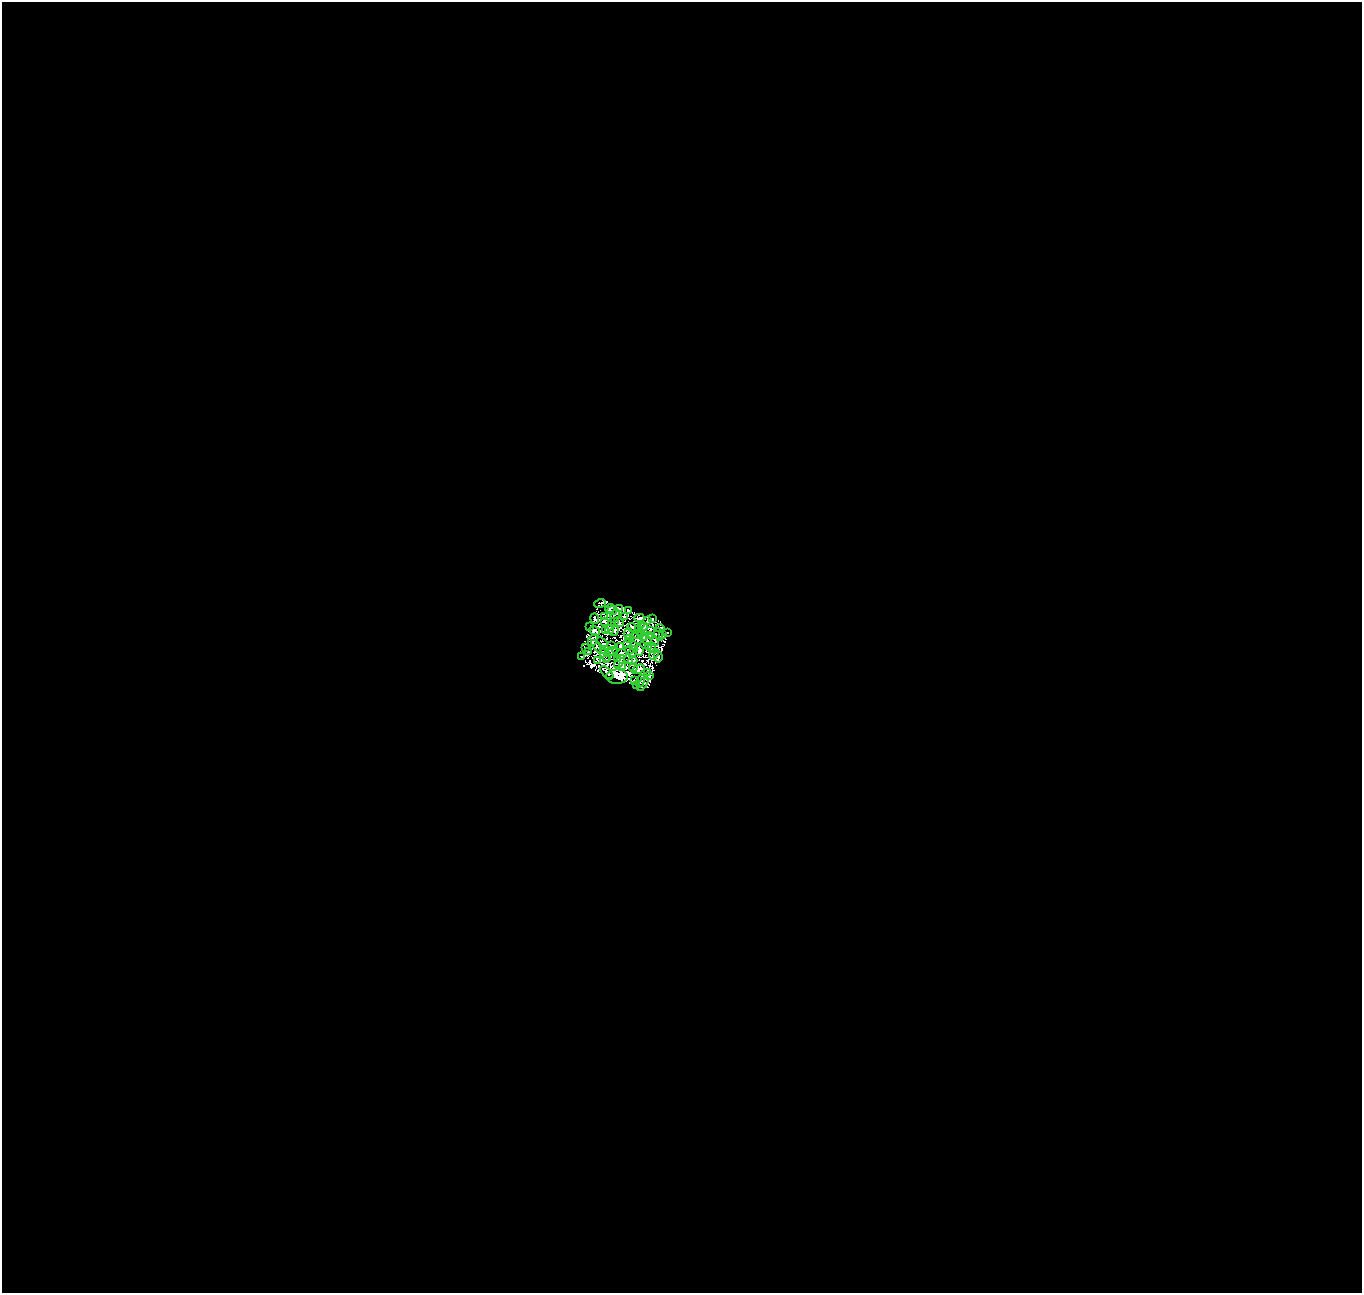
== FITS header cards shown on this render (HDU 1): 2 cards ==
NAXIS1  =                 1360
NAXIS2  =                 1291

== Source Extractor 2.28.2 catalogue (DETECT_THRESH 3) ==
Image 1360 x 1291 px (HDU 1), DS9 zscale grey, 1 PNG px = 1 image px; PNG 1364 x 1295 px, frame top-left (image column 1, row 1291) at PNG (2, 2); each listed source drawn as its Kron ellipse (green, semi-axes under 4 px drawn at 4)
Background 0.47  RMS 1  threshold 3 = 3 sigma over >= 5 px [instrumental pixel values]
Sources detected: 80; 4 with non-positive FLUX_AUTO (blend fragments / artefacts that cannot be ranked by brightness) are neither listed nor drawn; the other 76 listed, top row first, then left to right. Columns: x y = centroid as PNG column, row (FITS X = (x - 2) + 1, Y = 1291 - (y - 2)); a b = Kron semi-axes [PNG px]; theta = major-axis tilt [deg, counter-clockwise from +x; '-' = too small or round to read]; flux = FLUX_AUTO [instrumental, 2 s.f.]
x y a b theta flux
600 603 6 2 19 53
619 608 3 2 - 50
610 609 5 2 - 63
612 610 5 2 - 39
628 611 3 2 - 50
615 616 7 2 69 7.8
605 617 3 2 - 37
625 617 4 3 - 58
639 618 5 3 - 49
595 619 5 3 - 100
652 619 3 2 - 53
604 621 3 2 - 51
614 621 3 2 - 46
647 621 4 2 - 53
619 622 5 3 - 73
641 624 3 2 - 36
590 627 4 2 - 58
632 627 4 3 - 38
643 627 4 3 - 14
660 628 4 2 - 59
638 629 3 2 - 65
610 630 4 3 - 14
650 630 3 2 - 55
595 631 6 3 -30 120
606 631 3 2 - 43
614 631 5 2 - 20
640 632 3 3 - 46
668 632 2 2 - 31
628 633 6 3 85 120
637 634 5 2 - 29
659 634 7 2 -76 44
663 634 3 2 - 54
650 635 3 2 - 29
642 636 5 2 - 24
636 638 7 3 -40 66
630 639 3 2 - 45
593 640 7 3 59 120
647 640 6 2 -57 130
602 642 6 2 -39 12
655 642 4 2 - 80
627 643 4 3 - 78
634 645 4 3 - 70
611 646 3 2 - 61
621 646 4 3 - 99
649 646 3 2 - 45
598 647 9 2 -43 140
652 647 5 3 - 70
586 648 4 2 - 14
629 650 4 2 - 5.9
639 650 5 4 - 85
589 651 3 2 - 48
607 651 7 2 -23 33
612 651 6 3 -25 1.5
633 652 6 2 67 32
621 654 6 4 13 69
654 654 6 2 50 32
606 655 7 4 -55 0.89
581 657 3 2 - 49
658 657 6 3 -84 75
618 658 3 2 - 29
629 659 5 2 - 64
598 660 4 2 - 70
606 660 3 3 - 79
619 661 7 4 59 80
633 661 4 3 - 110
622 666 4 2 - 92
633 667 4 2 - 68
638 669 6 3 25 120
607 673 8 4 -46 23
648 673 4 3 - 29
650 676 4 2 - 38
617 677 11 7 -1 10000
634 681 2 2 - 65
640 681 6 3 72 68
643 684 8 4 57 120
636 685 3 2 - 52
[4 non-positive-flux detections neither listed nor drawn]